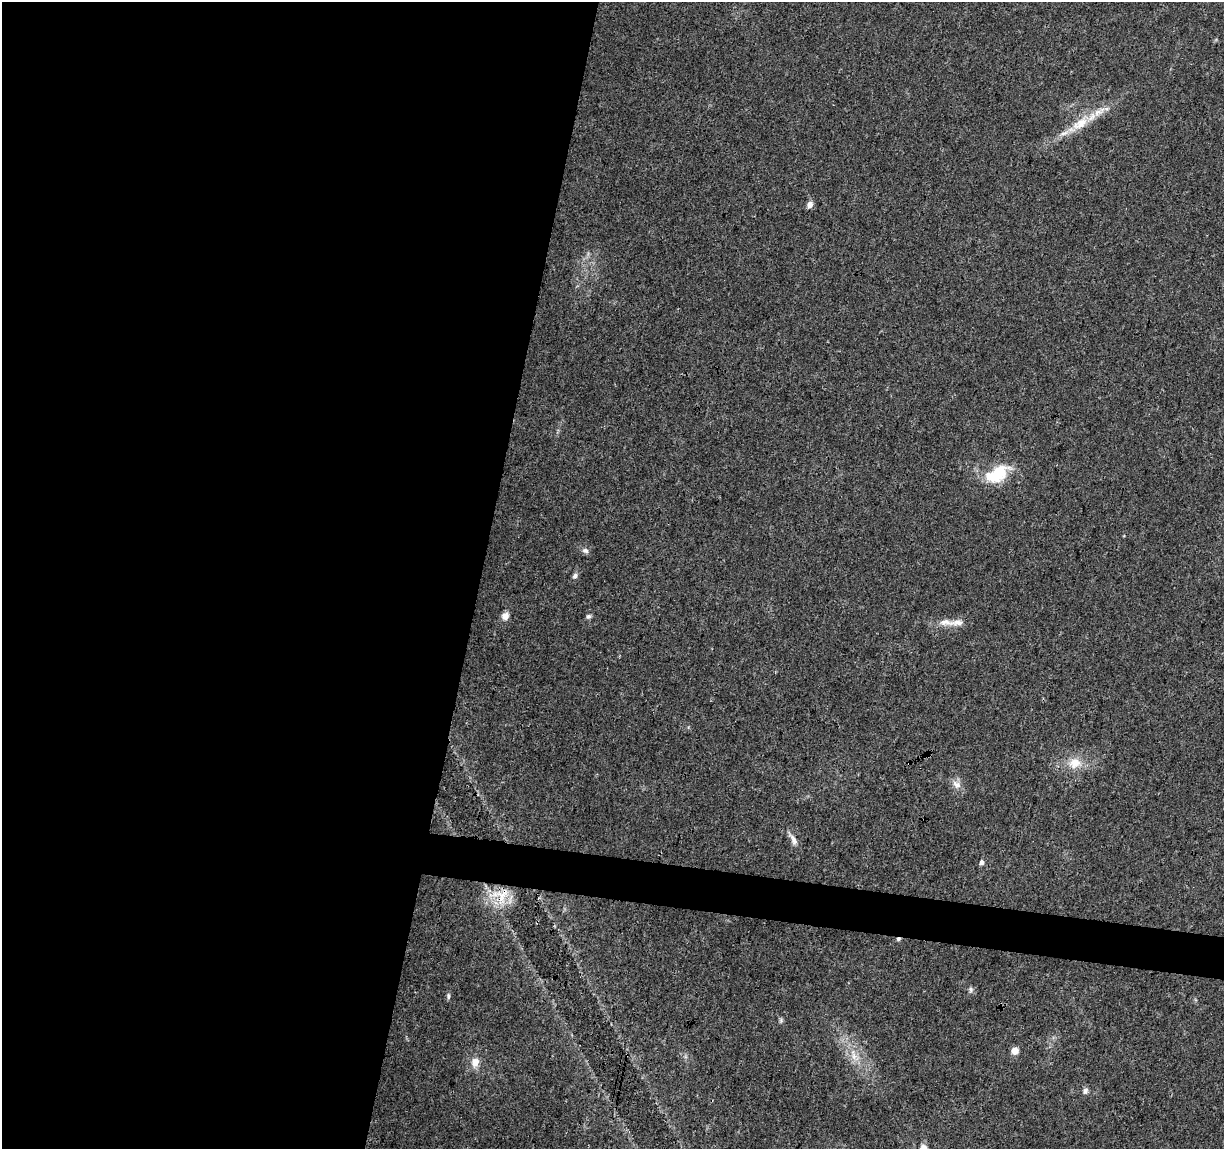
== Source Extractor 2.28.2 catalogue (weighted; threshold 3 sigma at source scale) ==
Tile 5 of 4 x 4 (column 1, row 2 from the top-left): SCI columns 1-1222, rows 2521-3667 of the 4895 x 5100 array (HDU 1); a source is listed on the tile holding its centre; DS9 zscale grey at full resolution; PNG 1226 x 1151 px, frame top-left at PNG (2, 2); no overlay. Shown black and unused: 42% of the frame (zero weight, under 3 of 4 exposures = <1% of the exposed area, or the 3 px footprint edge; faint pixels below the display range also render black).
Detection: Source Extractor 2.28.2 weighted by HDU 2 'WHT'; one run over the whole footprint, this tile lists its part. Background 0.0215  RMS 0.004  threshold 0.0182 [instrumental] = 3 sigma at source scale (4.5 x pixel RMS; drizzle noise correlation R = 1.50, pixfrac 1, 0.0396/0.0396 arcsec/px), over >= 5 px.
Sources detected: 25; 1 inside a brighter object's white glare — not listed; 3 inside a brighter listed object's ellipse — not listed separately; the other 21 listed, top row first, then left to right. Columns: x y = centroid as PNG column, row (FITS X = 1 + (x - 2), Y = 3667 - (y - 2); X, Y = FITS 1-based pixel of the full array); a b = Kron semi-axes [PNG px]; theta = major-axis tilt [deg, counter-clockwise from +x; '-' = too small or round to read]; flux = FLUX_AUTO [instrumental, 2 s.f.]
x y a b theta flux
1080 124 29 13 36 9.6
810 205 8 6 64 2
998 472 26 19 45 15
585 551 9 7 -15 1.4
575 576 8 6 53 1.2
505 616 8 7 - 2.9
588 616 7 6 - 0.91
946 622 25 9 -6 4.6
1075 763 16 13 13 6.7
957 784 14 9 -38 2.9
793 839 18 7 -61 2.6
981 862 5 4 - 1.6
503 894 22 13 39 10
898 939 6 4 16 0.82
971 989 8 6 -89 0.99
448 996 9 5 -85 0.78
781 1020 7 5 -71 0.79
1015 1051 8 8 - 2.6
854 1056 22 9 -65 6.1
475 1062 12 9 84 4.1
1085 1091 8 7 - 1.3
Overlapping masked pixels (flux is a lower limit): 2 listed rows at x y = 503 894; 898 939